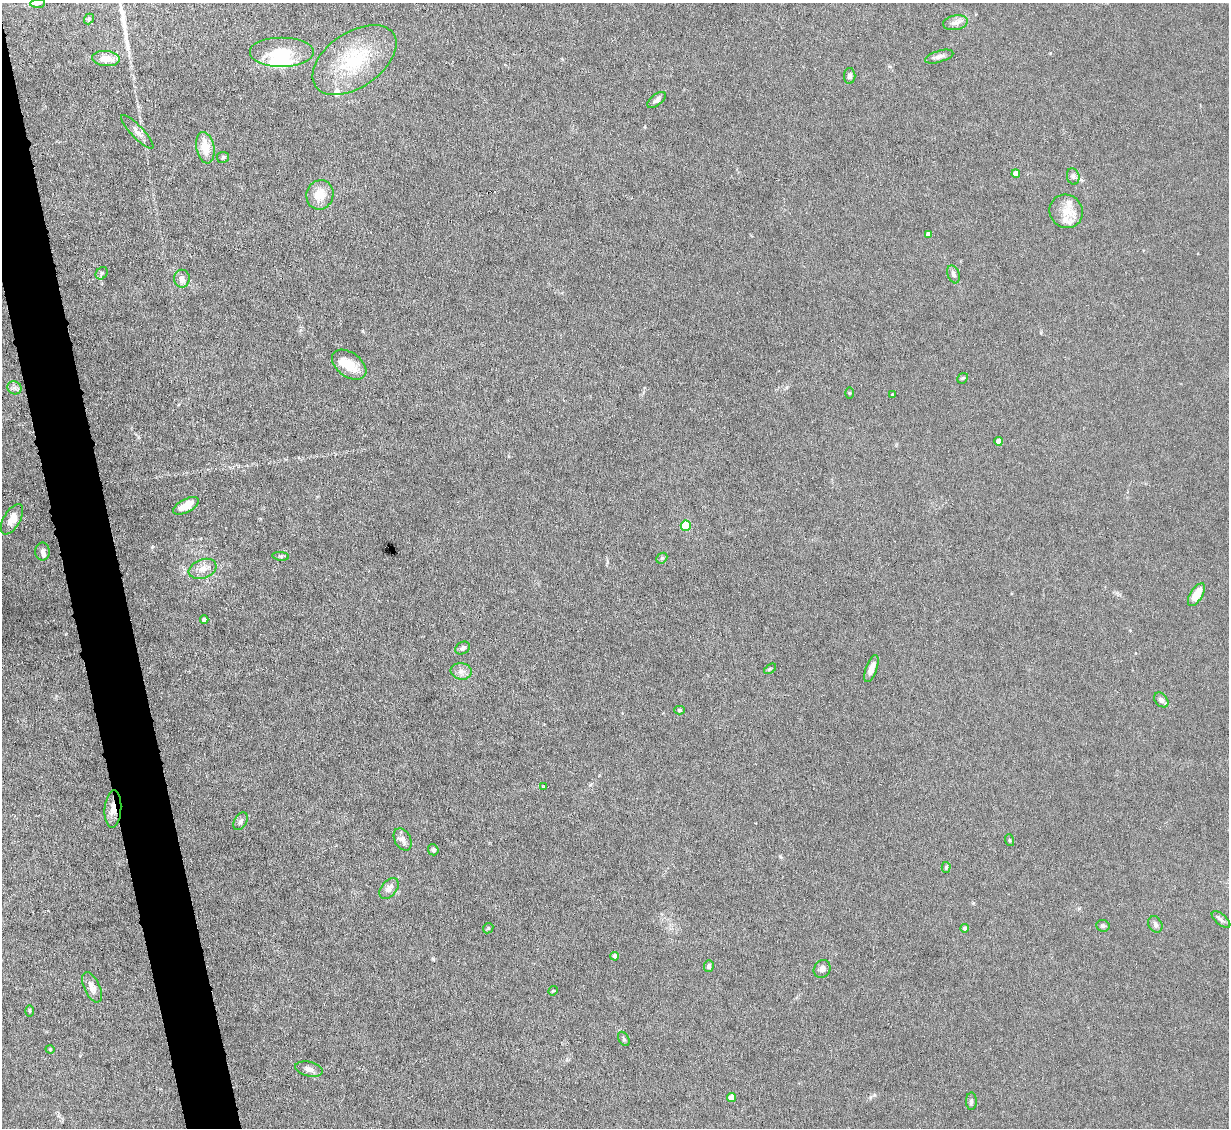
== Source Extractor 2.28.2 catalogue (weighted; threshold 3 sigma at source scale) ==
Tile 11 of 4 x 4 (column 3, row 3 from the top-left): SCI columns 2456-3682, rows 1376-2501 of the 4910 x 4886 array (HDU 1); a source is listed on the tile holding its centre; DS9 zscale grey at full resolution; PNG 1231 x 1130 px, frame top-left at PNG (2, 3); each listed source drawn as its Kron ellipse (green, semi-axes under 4 px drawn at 4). Shown black and unused: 4% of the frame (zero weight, under 4 of 8 exposures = <1% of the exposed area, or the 3 px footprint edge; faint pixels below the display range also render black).
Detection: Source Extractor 2.28.2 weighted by HDU 2 'WHT'; one run over the whole footprint, this tile lists its part. Background 0.0668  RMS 0.0031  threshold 0.0126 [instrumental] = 3 sigma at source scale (4.09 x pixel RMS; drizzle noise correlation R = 1.36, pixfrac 0.8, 0.05/0.05 arcsec/px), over >= 5 px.
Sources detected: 74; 2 inside a brighter object's white glare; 1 cosmic-ray / hot-pixel residue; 1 long thin detection or spike segment (spike, bleed or trail) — neither listed nor drawn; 5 inside a brighter listed object's ellipse — not listed separately; the other 65 listed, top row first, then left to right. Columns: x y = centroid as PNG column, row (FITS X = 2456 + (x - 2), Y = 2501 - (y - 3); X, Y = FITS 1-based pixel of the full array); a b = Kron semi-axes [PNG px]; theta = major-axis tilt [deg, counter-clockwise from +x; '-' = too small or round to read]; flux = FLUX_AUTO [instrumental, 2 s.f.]
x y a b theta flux
38 3 7 3 3 2.6
89 19 5 4 - 0.4
955 23 12 7 10 1.6
282 53 32 15 0 9.6
939 57 14 5 17 1.2
106 59 14 7 -5 4.2
354 60 47 27 34 20
850 76 8 6 90 0.99
657 100 11 5 38 1
137 132 22 6 -47 1.9
205 148 16 9 -79 5.3
223 157 6 5 - 0.45
1016 174 4 4 - 3.7
1073 176 8 6 -76 0.86
320 195 15 13 72 4.8
1066 211 17 16 - 4.6
928 234 4 4 - 1.4
102 273 7 5 50 0.59
953 274 9 6 -68 0.94
182 279 9 8 - 1.7
349 365 19 12 -36 5.4
963 378 6 4 42 0.4
14 388 7 6 - 0.92
850 393 5 3 - 0.28
892 394 3 2 - 0.22
999 441 4 4 - 2.9
186 506 14 6 27 3.7
12 519 17 8 60 3.4
686 526 5 5 - 16
42 551 9 7 -90 1.1
281 556 8 3 -5 0.43
662 558 6 4 43 0.5
203 569 14 9 19 2.5
1196 595 13 6 58 5.1
204 619 4 4 - 0.72
463 648 8 5 31 0.7
770 669 7 3 37 0.31
871 669 14 5 70 2.2
461 671 10 8 -8 1.5
1161 700 8 6 -49 1.1
680 710 5 4 - 0.42
543 787 4 3 - 0.36
113 809 19 8 86 2.8
241 821 9 6 58 0.85
403 839 12 8 -61 1.7
1009 840 6 3 -71 0.32
433 850 5 5 - 0.79
946 867 5 4 - 0.41
389 888 12 7 52 1.7
1221 920 11 5 -40 0.87
1155 924 8 6 -60 0.84
1103 926 7 5 -6 0.63
488 928 5 4 - 0.38
964 928 4 4 - 0.8
615 956 4 3 - 0.86
709 966 6 5 - 0.74
822 969 9 8 - 1.2
92 987 16 8 -65 2.1
553 991 5 4 - 0.32
29 1011 6 4 -89 0.37
624 1039 8 5 -60 0.51
50 1049 4 4 - 0.29
309 1069 14 7 -13 1.7
732 1098 4 4 - 4
971 1101 8 5 88 0.66
Overlapping masked pixels (flux is a lower limit): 1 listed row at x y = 113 809
Isophote crosses this tile's border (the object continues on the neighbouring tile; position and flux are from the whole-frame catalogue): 1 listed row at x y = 38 3
Unlisted compact peaks at least as high as the median listed source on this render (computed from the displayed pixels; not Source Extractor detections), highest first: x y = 152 547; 874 1095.